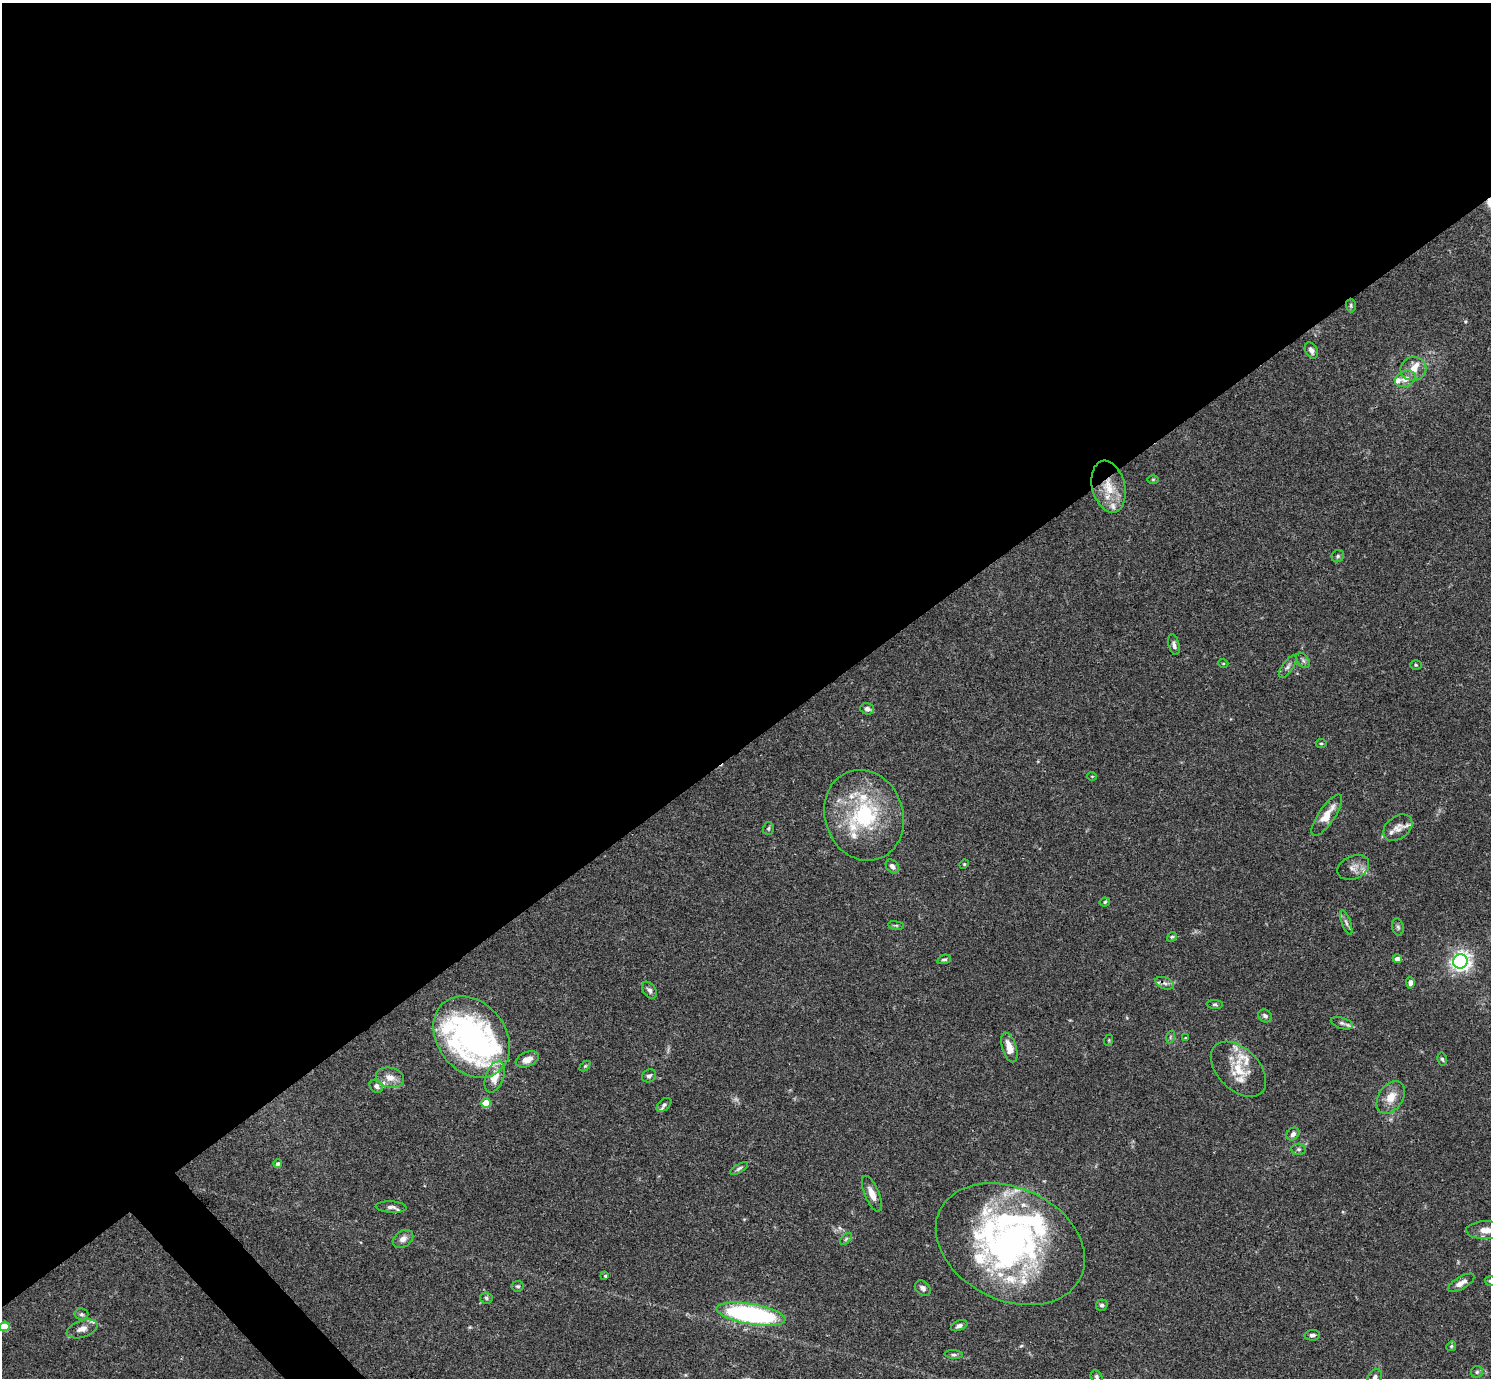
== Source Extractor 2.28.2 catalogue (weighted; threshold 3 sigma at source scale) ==
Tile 2 of 4 x 4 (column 2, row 1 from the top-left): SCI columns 1492-2980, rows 4285-5660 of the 5963 x 5959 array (HDU 1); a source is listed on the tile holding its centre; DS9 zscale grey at full resolution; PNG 1493 x 1380 px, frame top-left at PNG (2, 3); each listed source drawn as its Kron ellipse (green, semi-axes under 4 px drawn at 4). Shown black and unused: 55% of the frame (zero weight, under 3 of 4 exposures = <1% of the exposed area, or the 3 px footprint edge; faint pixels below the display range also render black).
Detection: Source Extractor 2.28.2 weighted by HDU 2 'WHT'; one run over the whole footprint, this tile lists its part. Background 0.0711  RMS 0.0032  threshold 0.0143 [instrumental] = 3 sigma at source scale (4.5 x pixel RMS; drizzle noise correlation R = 1.50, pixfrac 1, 0.05/0.05 arcsec/px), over >= 5 px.
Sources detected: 106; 1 too faint to see at this stretch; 4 inside a brighter object's white glare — neither listed nor drawn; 21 inside a brighter listed object's ellipse — not listed separately; the other 80 listed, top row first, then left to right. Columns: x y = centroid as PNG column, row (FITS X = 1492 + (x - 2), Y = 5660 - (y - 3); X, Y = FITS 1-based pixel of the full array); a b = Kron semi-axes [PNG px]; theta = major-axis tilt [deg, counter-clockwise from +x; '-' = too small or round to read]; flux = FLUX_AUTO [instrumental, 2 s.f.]
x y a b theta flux
1351 305 7 5 -90 0.5
1311 350 9 5 -60 1.2
1413 369 13 12 - 3.4
1405 379 11 7 27 2.6
1153 479 5 3 - 0.31
1109 487 26 16 -75 8.9
1338 556 6 6 - 0.6
1174 645 11 5 -75 1.1
1303 660 8 5 -54 0.75
1223 663 5 3 - 0.26
1416 665 6 5 - 0.49
1288 667 13 5 54 1.1
867 709 7 5 -16 1.1
1321 743 5 4 - 0.44
1092 776 5 3 - 0.23
864 815 46 39 -71 32
1327 815 24 8 56 5.3
768 828 6 5 - 0.52
1398 828 16 11 38 2.6
964 864 5 4 - 0.38
892 866 8 5 -48 1.3
1353 867 16 11 25 2.4
1105 902 5 4 - 0.46
1346 922 13 4 -70 1
896 925 8 4 -8 0.46
1398 927 9 5 -79 0.75
1172 937 5 4 - 0.44
944 959 7 4 18 0.57
1397 959 4 4 - 1.9
1460 961 7 7 - 130
1165 983 10 5 -21 1.2
1410 983 5 4 - 1.2
649 990 9 6 -53 1.2
1215 1004 8 4 -4 0.57
1265 1016 7 6 - 0.99
1342 1023 11 5 -18 0.99
472 1037 44 34 -52 75
1170 1037 6 4 72 0.48
1186 1038 4 4 - 0.26
1109 1040 6 3 72 0.31
1009 1047 15 7 -73 3.8
527 1059 12 7 23 3.3
1442 1059 6 4 -78 0.57
585 1066 6 4 44 0.4
1238 1069 33 20 -45 10
649 1076 7 6 - 1
390 1077 14 9 -12 3.1
495 1077 16 9 70 4.3
376 1086 7 6 - 1.1
1391 1097 18 12 56 4.5
486 1103 5 4 - 7.9
664 1105 9 5 41 0.75
1293 1134 7 5 45 0.94
1299 1149 7 5 0 0.74
278 1164 4 4 - 0.96
739 1168 10 4 32 0.71
872 1194 19 7 -67 3.3
391 1207 15 5 -3 1.4
1486 1230 20 9 0 3.6
403 1239 11 8 34 1.8
846 1239 7 4 45 0.55
1010 1244 78 56 -26 100
605 1276 4 4 - 0.65
1490 1281 5 5 - 0.49
1461 1283 15 6 30 2
518 1286 6 5 - 0.59
923 1288 9 6 -42 1.2
486 1298 6 5 - 0.62
1102 1305 6 5 - 0.76
82 1314 7 6 - 0.67
751 1314 35 10 -10 59
4 1326 5 4 - 9.3
959 1326 8 5 22 1
82 1329 16 8 20 2.2
1312 1335 7 5 7 0.88
1451 1346 5 4 - 0.39
954 1355 9 4 -4 0.62
1477 1372 6 6 - 0.65
1096 1376 6 5 - 0.67
1375 1377 8 6 53 1
Overlapping masked pixels (flux is a lower limit): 2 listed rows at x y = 1109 487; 1165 983
Isophote crosses this tile's border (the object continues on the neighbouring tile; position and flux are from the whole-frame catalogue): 4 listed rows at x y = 1486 1230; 1490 1281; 4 1326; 1375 1377